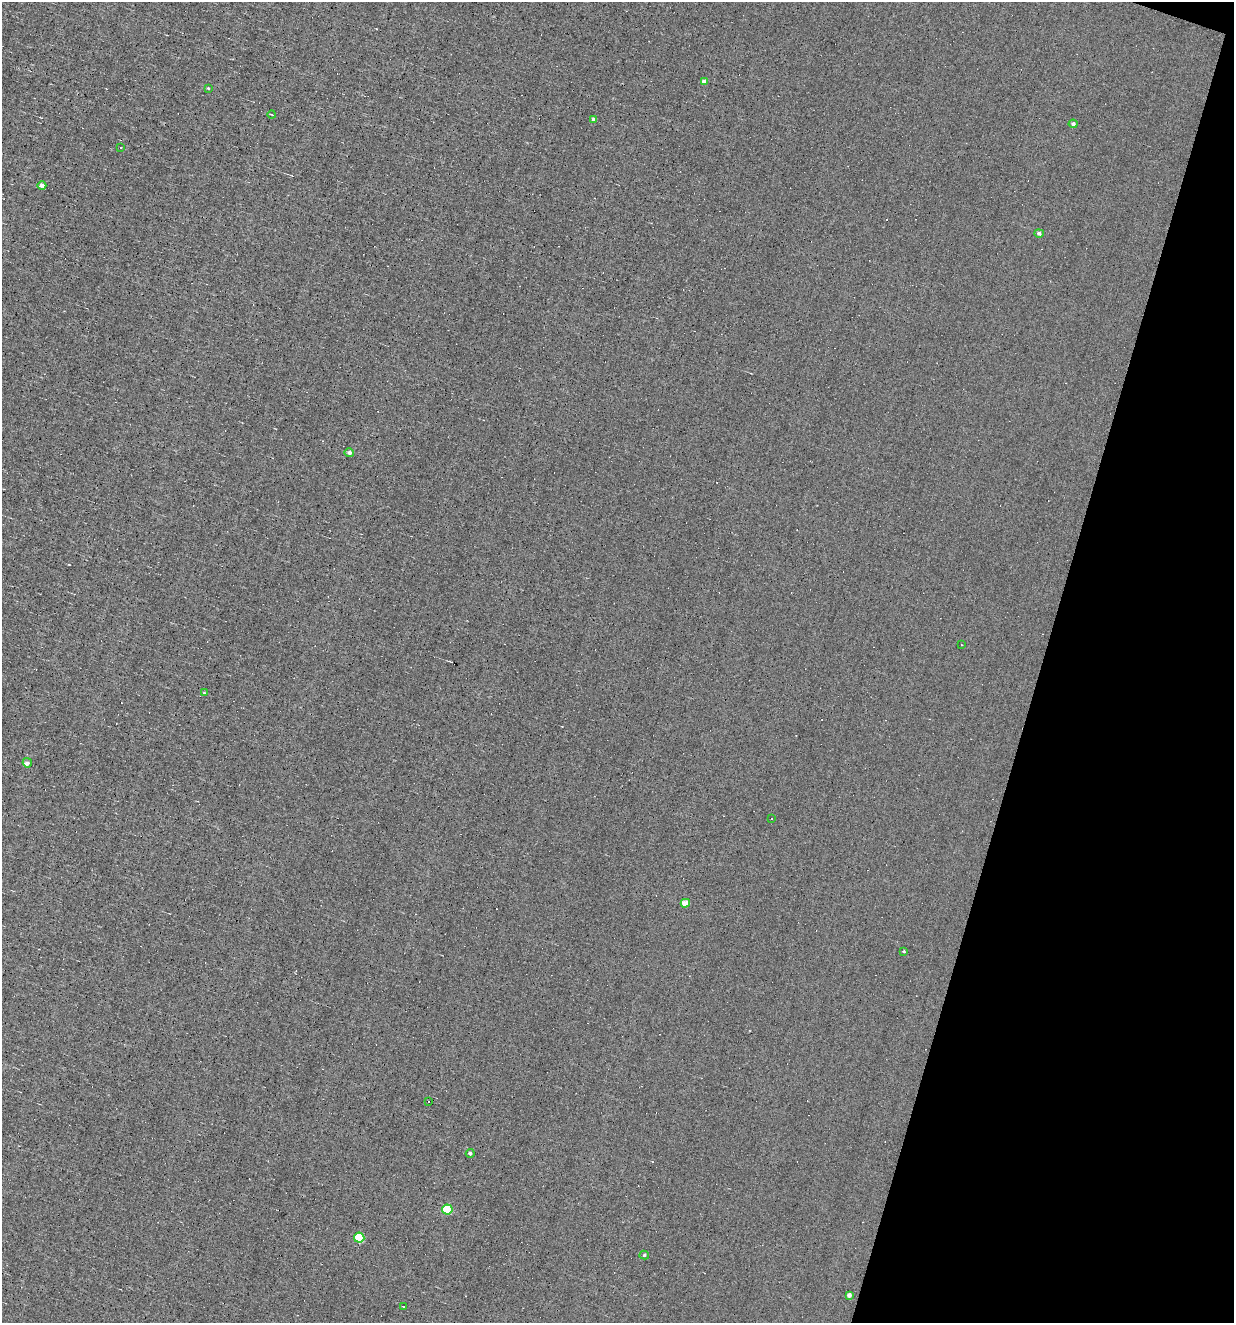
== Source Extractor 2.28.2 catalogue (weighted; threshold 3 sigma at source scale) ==
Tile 8 of 4 x 4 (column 4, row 2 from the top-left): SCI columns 3946-5177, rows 2645-3965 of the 5302 x 5287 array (HDU 1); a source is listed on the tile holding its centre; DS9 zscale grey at full resolution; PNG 1236 x 1325 px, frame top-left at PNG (2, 2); each listed source drawn as its Kron ellipse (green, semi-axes under 4 px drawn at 4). Shown black and unused: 16% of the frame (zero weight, under 4 of 8 exposures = <1% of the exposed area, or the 3 px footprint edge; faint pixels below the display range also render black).
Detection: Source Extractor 2.28.2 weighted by HDU 2 'WHT'; one run over the whole footprint, this tile lists its part. Background 0.00382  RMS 0.031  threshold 0.127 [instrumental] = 3 sigma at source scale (4.09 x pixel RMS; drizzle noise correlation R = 1.36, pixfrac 0.8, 0.05/0.05 arcsec/px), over >= 5 px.
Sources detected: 30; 8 cosmic-ray / hot-pixel residue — neither listed nor drawn; the other 22 listed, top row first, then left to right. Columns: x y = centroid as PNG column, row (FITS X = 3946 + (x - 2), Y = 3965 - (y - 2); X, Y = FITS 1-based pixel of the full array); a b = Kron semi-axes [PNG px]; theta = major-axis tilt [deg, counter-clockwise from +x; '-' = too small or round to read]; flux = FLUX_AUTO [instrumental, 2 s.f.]
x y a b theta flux
705 81 4 4 - 15
208 88 4 4 - 2.7
272 115 4 2 - 2.4
594 120 4 4 - 16
1073 124 4 4 - 6.9
121 147 3 2 - 2.4
42 185 4 4 - 16
1039 233 5 4 - 6.4
349 453 5 4 - 9.1
961 645 3 2 - 3.8
204 693 4 3 - 2.9
27 763 5 4 - 12
772 819 3 2 - 2.7
685 903 5 4 - 51
904 951 3 2 - 2.3
428 1101 3 2 - 3.2
470 1153 4 4 - 7.5
447 1209 5 5 - 170
359 1238 5 5 - 140
644 1255 5 4 - 4.2
849 1295 4 4 - 11
403 1307 3 2 - 4.1